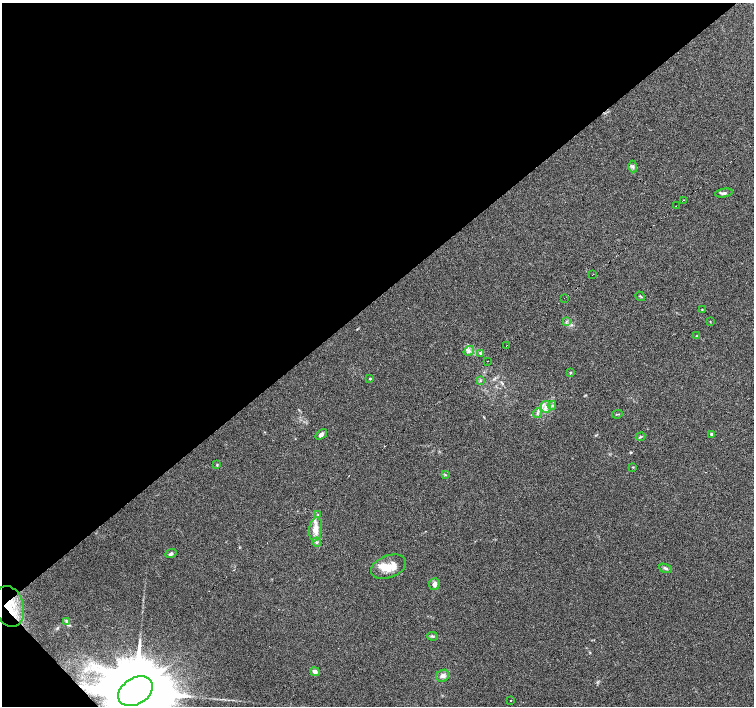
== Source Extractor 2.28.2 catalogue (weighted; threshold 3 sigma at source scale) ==
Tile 5 of 4 x 4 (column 1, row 2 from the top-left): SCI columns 1-1503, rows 2959-4365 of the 6015 x 5983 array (HDU 1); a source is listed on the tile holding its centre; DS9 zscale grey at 2 x 2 block average (1 PNG px = mean of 2 x 2 image px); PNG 756 x 708 px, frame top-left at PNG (2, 3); each listed source drawn as its Kron ellipse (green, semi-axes under 4 px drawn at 4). Shown black and unused: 43% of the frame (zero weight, under 4 of 7 exposures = <1% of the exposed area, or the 3 px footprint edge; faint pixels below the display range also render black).
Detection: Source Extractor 2.28.2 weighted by HDU 2 'WHT'; one run over the whole footprint, this tile lists its part. Background 0.0919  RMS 0.0039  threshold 0.0158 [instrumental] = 3 sigma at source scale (4.09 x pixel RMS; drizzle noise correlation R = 1.36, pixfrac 0.8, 0.0396/0.0396 arcsec/px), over >= 5 px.
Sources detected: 51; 4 cosmic-ray / hot-pixel residue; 1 long thin detection or spike segment (spike, bleed or trail) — neither listed nor drawn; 4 inside a brighter listed object's ellipse — not listed separately; the other 42 listed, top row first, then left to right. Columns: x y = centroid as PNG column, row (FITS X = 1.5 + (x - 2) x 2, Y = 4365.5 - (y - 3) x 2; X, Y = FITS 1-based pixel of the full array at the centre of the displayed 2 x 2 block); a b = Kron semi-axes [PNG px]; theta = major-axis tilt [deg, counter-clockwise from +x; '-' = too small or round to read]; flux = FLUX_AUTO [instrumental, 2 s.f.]
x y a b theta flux
633 167 6 3 -90 1.8
724 193 9 3 10 2
683 200 2 2 - 1.7
676 206 2 2 - 2.3
593 274 2 2 - 0.37
640 296 5 2 - 0.69
564 298 2 2 - 0.48
702 309 3 2 - 0.5
566 322 3 2 - 0.75
710 322 3 2 - 0.39
696 336 3 2 - 0.46
506 346 2 2 - 0.71
469 351 6 3 34 1.9
480 353 3 3 - 0.88
488 361 2 2 - 1.9
570 372 4 2 - 0.67
370 379 3 2 - 1.3
480 381 3 2 - 0.66
552 405 4 3 - 1.2
546 407 6 4 -84 3.5
537 413 5 3 - 1.4
617 414 5 2 - 0.7
321 434 6 3 39 3.1
711 434 3 3 - 1.9
640 437 5 2 - 0.98
217 465 3 2 - 0.58
633 467 3 2 - 0.48
445 475 4 2 - 0.62
318 515 3 2 - 0.59
316 529 12 6 82 7.7
317 542 5 3 - 1.1
171 554 6 3 21 1.9
388 567 18 11 20 14
666 568 7 4 -19 1.8
434 584 6 5 - 3.2
9 606 21 14 -75 21
67 621 4 3 - 1.2
432 636 5 3 - 1.1
315 672 5 4 - 3.1
443 676 6 5 - 3.4
136 691 19 13 33 17000
511 701 2 2 - 9.7
Overlapping masked pixels (flux is a lower limit): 2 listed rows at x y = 9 606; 136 691
Isophote crosses this tile's border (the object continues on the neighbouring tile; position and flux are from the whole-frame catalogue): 1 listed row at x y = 136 691
Diffuse or blended objects may show on this block-average render without a row.